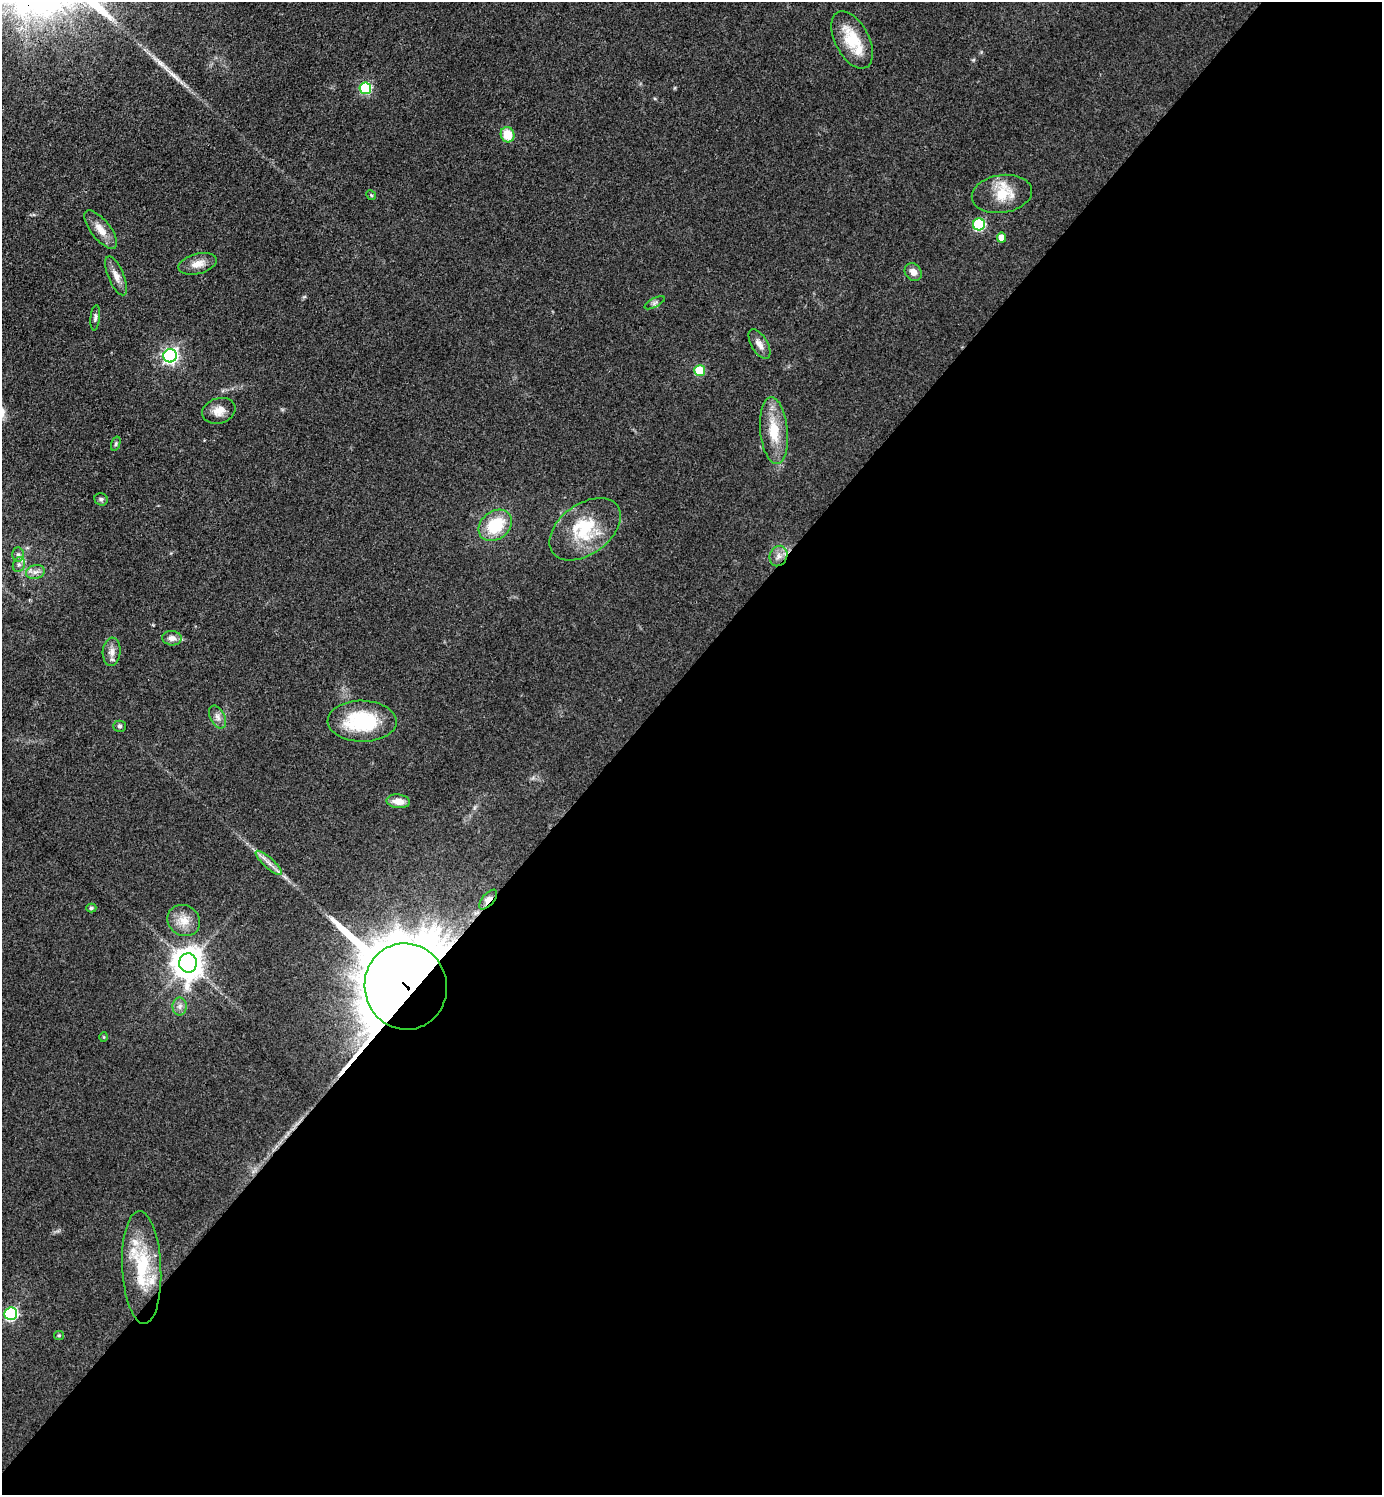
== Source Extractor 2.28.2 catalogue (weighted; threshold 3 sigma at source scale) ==
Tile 12 of 4 x 4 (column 4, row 3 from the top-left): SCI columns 4440-5819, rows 1495-2987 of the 5976 x 5974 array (HDU 1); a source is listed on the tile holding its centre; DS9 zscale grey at full resolution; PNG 1384 x 1497 px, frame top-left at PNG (2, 2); each listed source drawn as its Kron ellipse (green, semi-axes under 4 px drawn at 4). Shown black and unused: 55% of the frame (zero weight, under 3 of 4 exposures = <1% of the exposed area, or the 3 px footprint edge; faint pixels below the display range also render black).
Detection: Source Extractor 2.28.2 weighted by HDU 2 'WHT'; one run over the whole footprint, this tile lists its part. Background 0.0799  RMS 0.0063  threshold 0.0285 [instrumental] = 3 sigma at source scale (4.5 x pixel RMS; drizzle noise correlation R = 1.50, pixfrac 1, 0.05/0.05 arcsec/px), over >= 5 px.
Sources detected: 47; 4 inside a brighter listed object's ellipse — not listed separately; the other 43 listed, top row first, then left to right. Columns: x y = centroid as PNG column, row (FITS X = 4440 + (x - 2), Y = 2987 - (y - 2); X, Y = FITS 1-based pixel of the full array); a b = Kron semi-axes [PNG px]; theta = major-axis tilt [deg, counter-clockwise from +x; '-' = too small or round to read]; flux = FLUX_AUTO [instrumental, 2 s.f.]
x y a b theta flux
852 40 31 17 -62 23
365 88 6 6 - 56
507 135 8 6 -72 12
1002 194 30 19 9 18
371 195 5 4 - 0.84
979 224 6 6 - 64
101 230 23 9 -51 7.6
1001 238 5 5 - 6.8
197 264 20 10 15 6.8
913 272 9 8 - 4.3
116 276 21 8 -67 5.3
655 303 11 4 27 1.7
95 318 13 4 84 1.7
759 344 16 8 -60 4.4
170 356 7 6 - 190
700 371 5 5 - 26
219 411 17 12 18 7.2
774 431 33 13 -84 19
116 444 7 4 72 1.2
101 499 7 6 - 1.5
495 525 18 14 37 26
585 529 40 25 36 35
18 555 7 5 88 1.7
778 556 10 8 65 4.3
19 565 7 6 - 1.9
35 572 9 7 17 3
172 638 10 7 -4 4.1
112 652 14 9 86 4.4
218 717 12 7 -64 3.2
362 721 34 20 -1 45
120 726 6 5 - 1.4
398 801 12 6 -7 6.3
269 863 17 5 -42 4.2
488 900 12 5 50 4.7
91 908 5 4 - 1.1
184 920 17 15 -35 9.3
188 963 9 9 - 990
406 987 43 41 -75 5900
180 1006 9 7 90 2.7
104 1037 5 3 - 0.62
142 1267 56 19 -87 40
11 1314 6 6 - 94
59 1335 5 4 - 0.84
Overlapping masked pixels (flux is a lower limit): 2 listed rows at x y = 488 900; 406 987
Unlisted compact peaks at least as high as the median listed source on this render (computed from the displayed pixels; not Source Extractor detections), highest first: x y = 160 63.